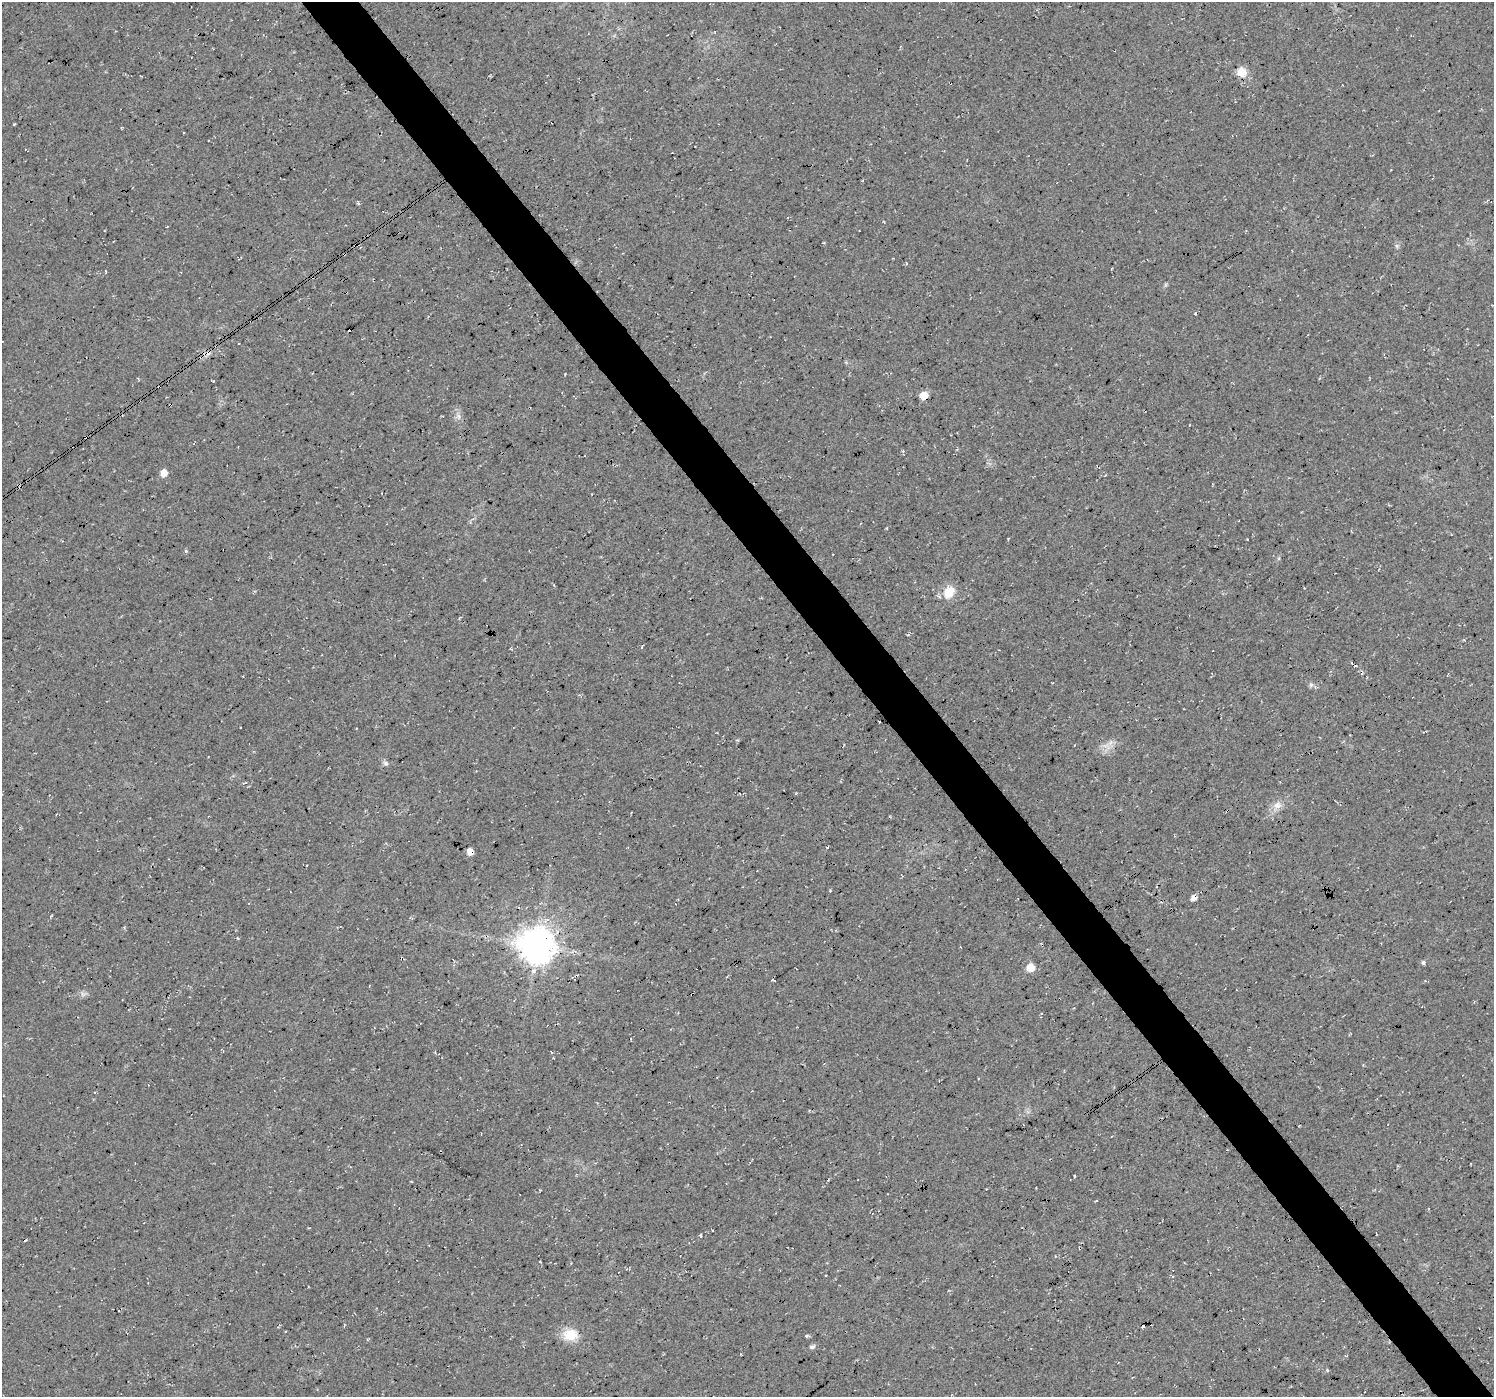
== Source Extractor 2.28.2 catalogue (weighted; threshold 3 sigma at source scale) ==
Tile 6 of 4 x 4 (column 2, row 2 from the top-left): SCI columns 1497-2988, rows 2989-4383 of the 5972 x 5912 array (HDU 1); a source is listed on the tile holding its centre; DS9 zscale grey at full resolution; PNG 1496 x 1399 px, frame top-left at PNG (2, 2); no overlay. Shown black and unused: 4% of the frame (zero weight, under 3 of 4 exposures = <1% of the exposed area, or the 3 px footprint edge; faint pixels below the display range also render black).
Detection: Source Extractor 2.28.2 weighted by HDU 2 'WHT'; one run over the whole footprint, this tile lists its part. Background 0.0202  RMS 0.0055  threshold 0.0249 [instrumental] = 3 sigma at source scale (4.5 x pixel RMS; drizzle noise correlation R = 1.50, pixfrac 1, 0.0396/0.0396 arcsec/px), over >= 5 px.
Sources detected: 33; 3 cosmic-ray / hot-pixel residue — not listed; the other 30 listed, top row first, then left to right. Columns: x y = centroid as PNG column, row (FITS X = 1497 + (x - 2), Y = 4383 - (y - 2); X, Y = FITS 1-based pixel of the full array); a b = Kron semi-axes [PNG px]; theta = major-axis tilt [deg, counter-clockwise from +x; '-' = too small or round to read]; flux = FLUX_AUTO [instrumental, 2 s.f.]
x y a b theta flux
1241 72 12 11 - 6.4
114 241 2 2 - 0.53
1195 313 3 3 - 0.55
138 379 3 3 - 0.57
924 395 5 5 - 13
458 416 7 6 - 1.8
163 473 6 5 - 6.5
1247 539 2 2 - 0.34
186 551 5 5 - 0.73
949 592 16 12 53 8.7
1355 666 3 2 - 0.71
1311 685 7 6 - 1.3
879 721 3 2 - 0.81
1110 743 7 4 71 1.8
385 763 8 6 -16 1.4
1277 805 12 9 30 4.1
470 852 5 5 - 6.5
830 891 3 2 - 0.64
1193 898 5 4 - 3.8
536 946 10 10 - 1300
1423 962 5 4 - 1.4
1030 968 5 5 - 12
83 994 7 5 -35 1.5
1093 1003 3 2 - 0.39
1299 1126 2 2 - 0.58
700 1236 3 3 - 1.7
279 1326 7 2 42 0.51
570 1335 14 11 14 13
807 1336 6 4 6 0.88
812 1347 6 5 - 1.7
Overlapping masked pixels (flux is a lower limit): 3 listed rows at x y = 924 395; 470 852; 1193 898
Unlisted compact peaks at least as high as the median listed source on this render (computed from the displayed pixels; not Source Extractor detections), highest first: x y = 14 124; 1327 1370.